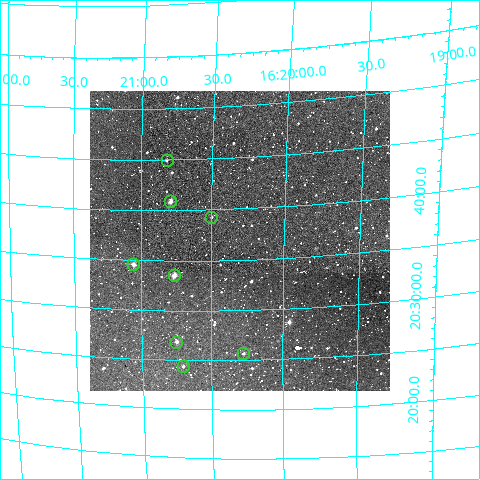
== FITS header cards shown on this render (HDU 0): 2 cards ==
NAXIS1  =                  300
NAXIS2  =                  300

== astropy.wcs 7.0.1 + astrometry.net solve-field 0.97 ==
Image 300 x 300 px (HDU 0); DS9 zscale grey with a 90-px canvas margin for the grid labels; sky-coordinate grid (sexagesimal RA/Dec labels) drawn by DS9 from the SOLVED WCS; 8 Tycho-2 reference stars matched to detected sources circled (green)
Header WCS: RA---TAN/DEC--TAN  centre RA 16:20:18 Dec +20:37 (245.07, +20.62 deg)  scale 6 arcsec/px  FOV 30.0' x 30.0'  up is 0 deg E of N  parity normal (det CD < 0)
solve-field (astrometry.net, Tycho-2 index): VERIFIED the header's WCS against the Tycho-2 star catalogue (verified at 2 index scales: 8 matches each, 0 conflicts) and refined it, rather than solving blind
Solved WCS: RA---TAN-SIP/DEC--TAN-SIP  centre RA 16:20:18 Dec +20:37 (245.08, +20.62 deg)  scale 5.83 x 5.9 arcsec/px (non-square pixels)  FOV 29.2' x 29.5'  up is +1 deg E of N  parity normal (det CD < 0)
The solver's refit moves the header's centre by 4 arcsec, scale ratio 0.9718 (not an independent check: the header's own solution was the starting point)
Tycho-2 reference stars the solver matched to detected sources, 8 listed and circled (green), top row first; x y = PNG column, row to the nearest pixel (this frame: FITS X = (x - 90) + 1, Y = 300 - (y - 91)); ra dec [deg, ICRS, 3 dp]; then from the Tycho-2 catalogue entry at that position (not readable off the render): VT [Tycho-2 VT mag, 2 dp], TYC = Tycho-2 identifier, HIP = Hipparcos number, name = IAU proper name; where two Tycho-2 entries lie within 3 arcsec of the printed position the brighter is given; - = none
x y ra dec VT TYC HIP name
167 160 245.205 +20.750 12.98 1517-860-1 - -
170 201 245.198 +20.681 10.99 1517-76-1 - -
211 217 245.125 +20.655 12.35 1517-74-1 - -
133 264 245.264 +20.576 11.41 1513-557-1 - -
174 275 245.191 +20.559 10.58 1513-622-1 80086 -
176 342 245.187 +20.447 12.05 1513-811-1 - -
243 353 245.068 +20.428 12.14 1513-864-1 - -
183 366 245.176 +20.406 12.54 1513-924-1 - -